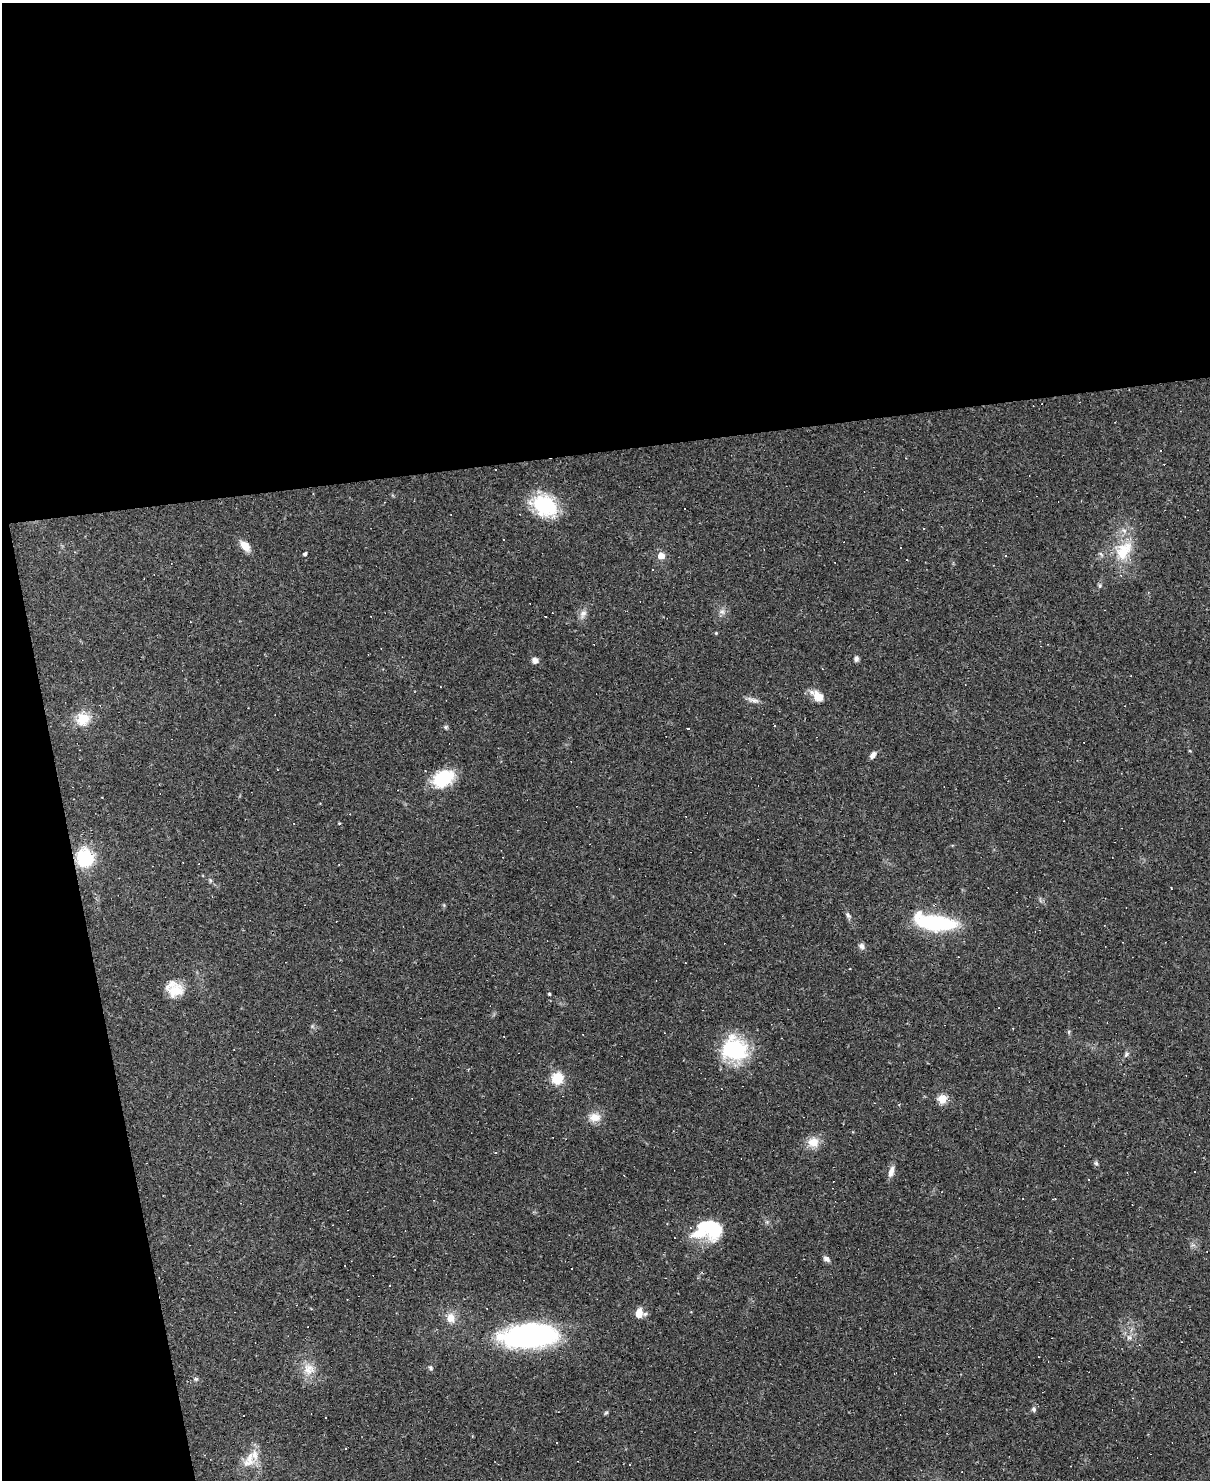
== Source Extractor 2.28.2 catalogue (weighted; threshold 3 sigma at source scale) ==
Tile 1 of 4 x 3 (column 1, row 1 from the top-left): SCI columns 1-1208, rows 3203-4680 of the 4834 x 4815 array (HDU 1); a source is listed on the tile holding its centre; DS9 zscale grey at full resolution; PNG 1212 x 1482 px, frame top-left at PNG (2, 3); no overlay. Shown black and unused: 36% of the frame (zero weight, under 2 of 3 exposures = <1% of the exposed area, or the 3 px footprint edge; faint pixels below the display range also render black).
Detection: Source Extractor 2.28.2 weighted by HDU 2 'WHT'; one run over the whole footprint, this tile lists its part. Background 0.148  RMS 0.0072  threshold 0.0323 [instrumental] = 3 sigma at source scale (4.5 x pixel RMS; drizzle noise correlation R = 1.50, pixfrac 1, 0.05/0.05 arcsec/px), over >= 5 px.
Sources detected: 99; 1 inside a brighter object's white glare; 38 cosmic-ray / hot-pixel residue — not listed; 3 inside a brighter listed object's ellipse — not listed separately; the other 57 listed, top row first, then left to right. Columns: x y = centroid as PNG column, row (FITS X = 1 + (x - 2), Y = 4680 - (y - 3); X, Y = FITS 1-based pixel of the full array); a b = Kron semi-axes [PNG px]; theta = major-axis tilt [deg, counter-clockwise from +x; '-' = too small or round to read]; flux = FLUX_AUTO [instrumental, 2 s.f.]
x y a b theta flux
545 506 30 22 -30 44
685 509 3 3 - 1.8
245 546 12 7 -51 8.7
1124 551 31 18 56 25
305 554 5 4 - 1.7
661 556 6 6 - 6.6
1006 556 3 3 - 0.79
907 560 3 2 - 0.47
653 569 2 2 - 0.61
1100 586 7 5 70 1.3
722 612 8 6 -67 2.6
583 614 13 8 63 4.2
716 633 4 4 - 0.72
856 659 6 5 - 2.1
535 660 8 7 - 3.3
818 696 16 11 -53 8
753 700 17 5 -15 3.5
83 719 19 18 - 14
774 726 3 2 - 1.1
446 727 6 5 - 1.2
688 728 3 2 - 1.1
873 755 8 5 54 3.2
443 778 24 16 29 31
102 797 3 2 - 0.41
339 823 3 3 - 0.62
85 858 16 15 - 39
339 864 3 2 - 0.63
210 880 6 4 -72 1.1
848 915 9 5 -57 1.9
935 923 43 15 -6 66
862 946 9 7 -64 2.4
175 991 21 16 25 14
549 994 3 3 - 0.92
1069 1032 6 4 -73 1
735 1049 29 25 -30 57
1126 1054 8 5 63 1.8
557 1078 7 7 - 28
942 1099 5 5 - 39
595 1117 16 12 0 8
813 1142 12 11 - 10
1096 1163 6 5 - 1.3
891 1171 15 6 72 4.2
1088 1180 3 3 - 4.6
713 1227 27 20 -80 30
826 1259 8 6 -36 2.7
639 1313 9 7 79 8.9
450 1318 12 10 -88 7.7
529 1335 58 23 4 150
1129 1337 6 6 - 2.1
431 1368 7 6 - 1.5
309 1369 16 16 - 10
196 1379 7 5 19 1.2
1034 1409 7 6 - 1.8
606 1413 6 4 30 1
345 1448 3 3 - 0.5
204 1455 4 2 - 0.47
250 1459 22 13 -88 12